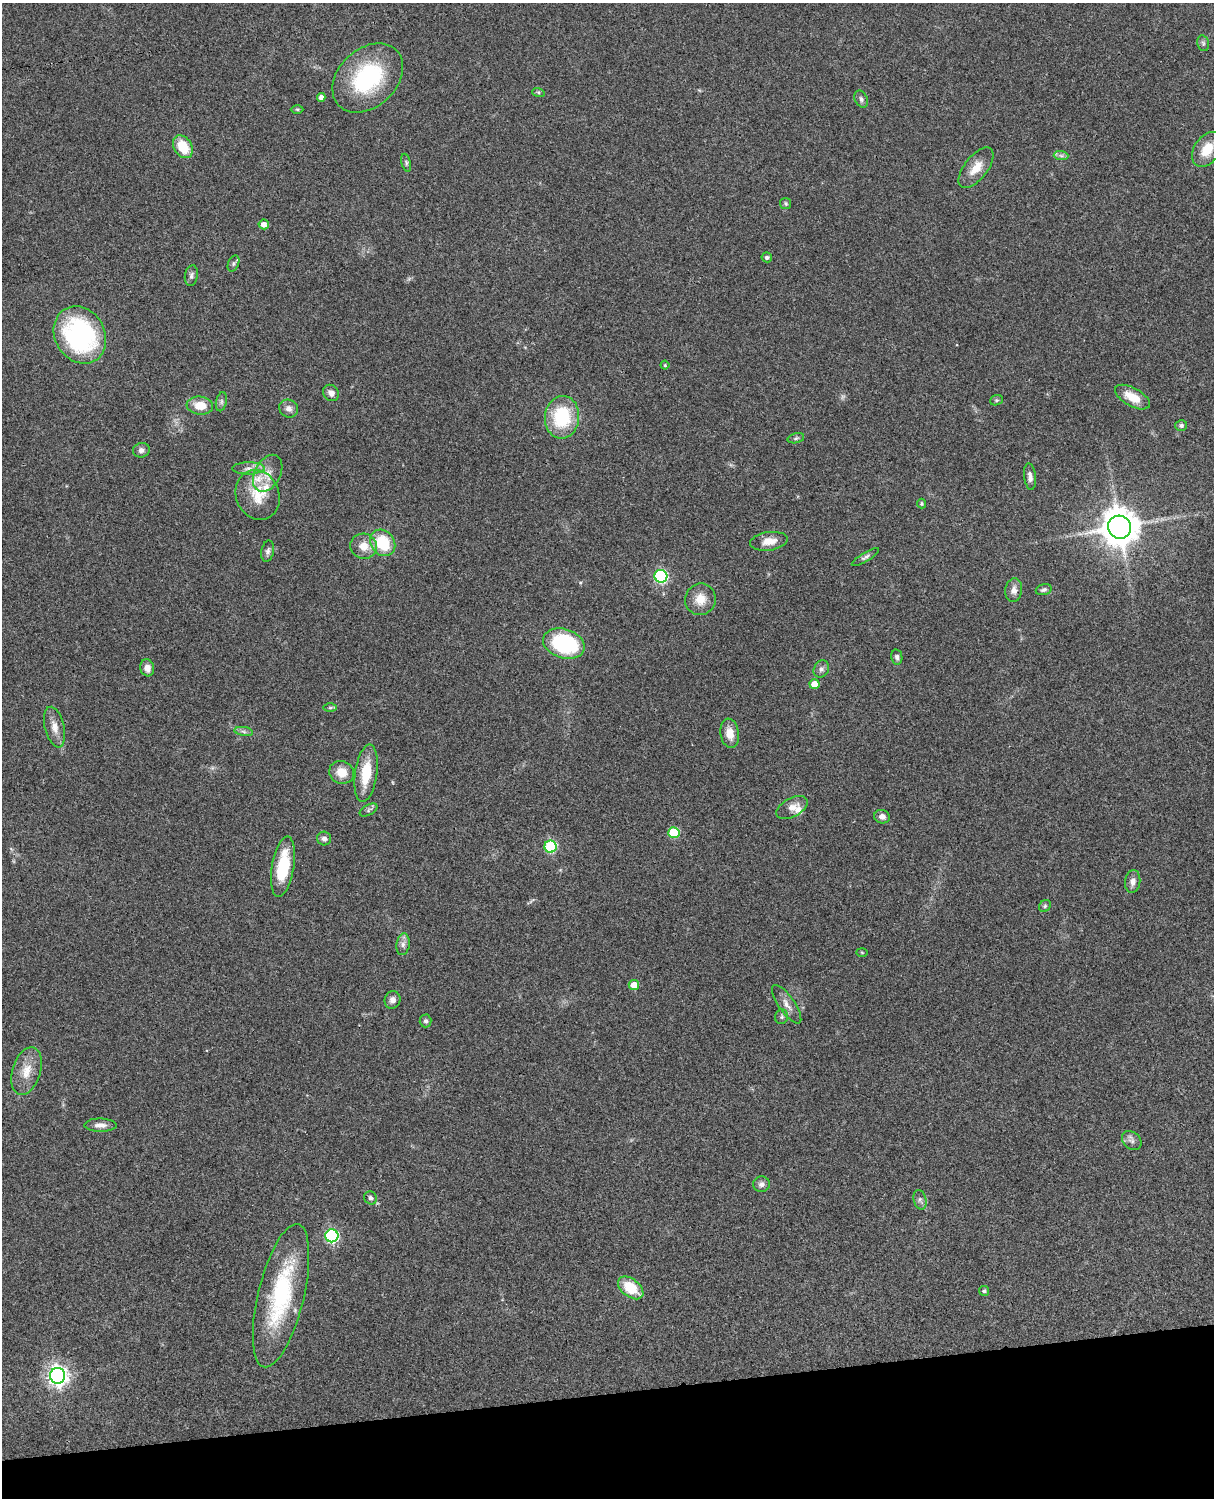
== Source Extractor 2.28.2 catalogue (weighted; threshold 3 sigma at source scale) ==
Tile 10 of 4 x 3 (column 2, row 3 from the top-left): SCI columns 1333-2544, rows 277-1772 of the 5087 x 4926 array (HDU 1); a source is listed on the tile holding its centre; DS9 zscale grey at full resolution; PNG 1216 x 1500 px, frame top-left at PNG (2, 3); each listed source drawn as its Kron ellipse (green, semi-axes under 4 px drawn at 4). Shown black and unused: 7% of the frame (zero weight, under 3 of 4 exposures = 6% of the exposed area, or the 3 px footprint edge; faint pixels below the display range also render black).
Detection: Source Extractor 2.28.2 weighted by HDU 2 'WHT'; one run over the whole footprint, this tile lists its part. Background 0.0806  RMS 0.0058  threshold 0.0262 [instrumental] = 3 sigma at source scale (4.5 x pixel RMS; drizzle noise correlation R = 1.50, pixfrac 1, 0.05/0.05 arcsec/px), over >= 5 px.
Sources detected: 86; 1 too faint to see at this stretch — neither listed nor drawn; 4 inside a brighter listed object's ellipse — not listed separately; the other 81 listed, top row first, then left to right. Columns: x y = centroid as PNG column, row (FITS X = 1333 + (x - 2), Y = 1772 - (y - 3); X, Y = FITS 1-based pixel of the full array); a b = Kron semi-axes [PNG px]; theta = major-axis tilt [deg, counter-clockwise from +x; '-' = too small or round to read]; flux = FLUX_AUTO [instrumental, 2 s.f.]
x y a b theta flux
1203 43 8 6 -77 1.3
368 78 40 29 43 59
538 92 6 4 -18 0.76
321 97 4 4 - 2.7
861 99 9 6 -64 1.7
297 109 6 4 -1 0.82
183 147 12 9 -58 15
1207 149 19 13 56 13
1061 156 7 4 -1 1.5
406 163 9 4 -75 1.1
976 168 24 11 52 9.1
786 203 5 5 - 0.99
264 224 5 5 - 3.8
767 257 5 5 - 1.2
233 263 8 5 68 1.2
191 276 10 6 78 1.9
80 335 30 25 -59 94
665 365 4 4 - 0.73
331 393 9 7 -49 3.1
1132 397 19 9 -29 11
996 400 6 5 - 0.98
221 402 10 5 78 1.6
200 406 13 9 -6 10
289 409 9 8 - 3.1
562 417 21 17 84 36
1181 425 6 5 - 1.5
796 438 8 5 14 1.1
141 450 8 7 - 2.4
248 468 16 6 1 3.7
268 473 20 13 62 8.3
1030 477 13 6 -84 2.9
258 495 25 21 -69 16
922 504 5 4 - 0.8
1120 527 11 11 - 1300
769 541 19 9 8 6.9
383 543 14 11 -53 23
364 546 13 12 - 7.7
268 551 11 6 79 1.8
865 557 15 4 31 1.7
661 576 6 6 - 87
1014 590 12 8 83 3.5
1044 590 8 5 17 1.4
700 599 16 15 - 8.4
564 644 21 14 -18 54
897 657 7 5 -79 1.6
147 668 8 7 - 3.7
821 669 9 7 62 2
814 684 5 5 - 7.4
330 708 6 4 0 0.99
55 727 21 9 -77 5.7
244 731 9 4 -10 1.5
730 733 15 9 -80 6.8
342 772 12 11 - 8.8
366 773 29 11 82 18
792 808 17 9 28 5.2
369 810 10 5 29 1.3
882 817 8 7 - 2.6
674 832 5 5 - 30
324 839 7 7 - 2.2
551 847 6 6 - 52
283 867 30 11 80 26
1133 882 11 7 83 3.3
1045 906 6 5 - 1.1
403 944 11 6 82 2.6
862 952 5 3 - 0.55
634 985 5 5 - 9.3
392 1000 9 8 - 2.7
787 1004 23 8 -55 5
782 1017 7 6 - 1.4
426 1021 6 6 - 1.5
26 1071 25 14 72 10
100 1125 16 6 0 3.6
1132 1141 11 8 -42 2.4
761 1184 8 8 - 2.1
370 1198 7 6 - 1.6
920 1200 10 6 -75 1.9
332 1236 6 6 - 87
631 1288 14 9 -38 17
984 1291 5 5 - 0.97
281 1296 73 23 76 65
58 1376 8 7 - 340